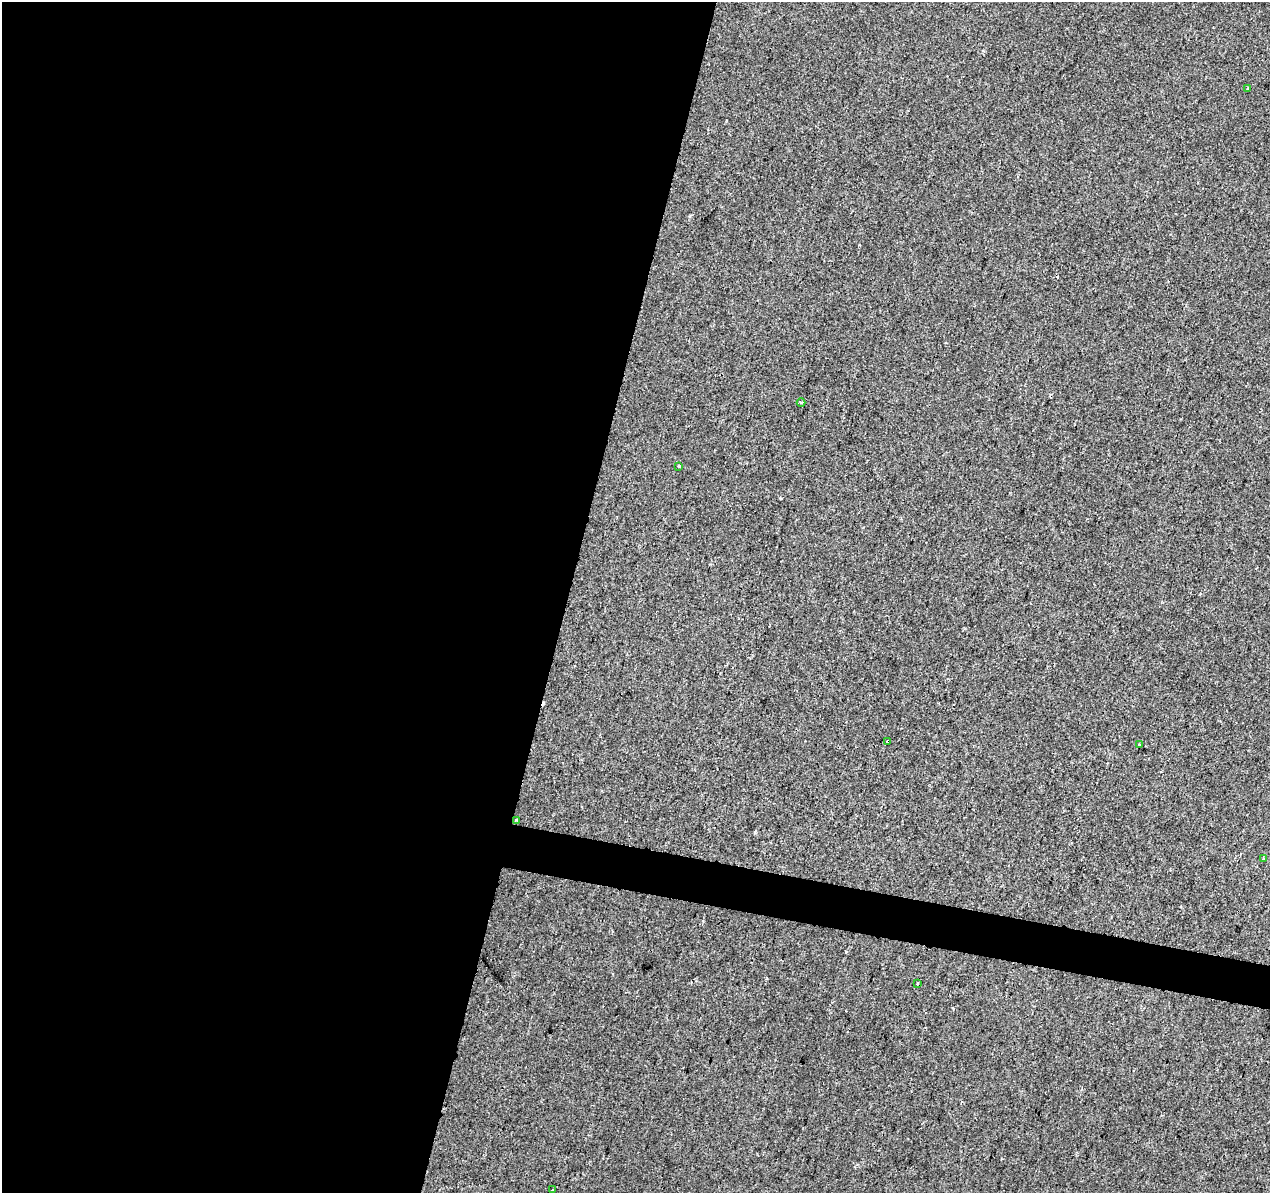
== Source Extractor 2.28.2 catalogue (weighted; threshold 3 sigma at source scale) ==
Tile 5 of 4 x 4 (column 1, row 2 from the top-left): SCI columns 9-1276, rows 2664-3854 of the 5078 x 5267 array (HDU 1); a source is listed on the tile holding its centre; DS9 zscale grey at full resolution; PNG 1272 x 1195 px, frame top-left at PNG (2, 2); each listed source drawn as its Kron ellipse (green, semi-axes under 4 px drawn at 4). Shown black and unused: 47% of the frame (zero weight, under 2 of 3 exposures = <1% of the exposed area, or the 3 px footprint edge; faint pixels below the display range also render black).
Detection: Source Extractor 2.28.2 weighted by HDU 2 'WHT'; one run over the whole footprint, this tile lists its part. Background 0.00233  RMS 0.003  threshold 0.0136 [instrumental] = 3 sigma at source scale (4.5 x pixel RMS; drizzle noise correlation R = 1.50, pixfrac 1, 0.0396/0.0396 arcsec/px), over >= 5 px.
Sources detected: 13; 4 cosmic-ray / hot-pixel residue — neither listed nor drawn; the other 9 listed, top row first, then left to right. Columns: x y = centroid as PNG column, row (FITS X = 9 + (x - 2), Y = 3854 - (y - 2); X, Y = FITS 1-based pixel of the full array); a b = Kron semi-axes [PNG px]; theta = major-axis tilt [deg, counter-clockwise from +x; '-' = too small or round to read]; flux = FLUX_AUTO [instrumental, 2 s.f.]
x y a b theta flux
1248 88 3 3 - 1.9
801 403 4 3 - 0.34
679 466 3 3 - 2.7
888 741 3 3 - 1.3
1139 745 4 3 - 0.26
516 820 3 3 - 0.27
1264 859 3 3 - 0.27
917 983 3 2 - 0.36
552 1190 3 2 - 0.67
Overlapping masked pixels (flux is a lower limit): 1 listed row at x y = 888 741